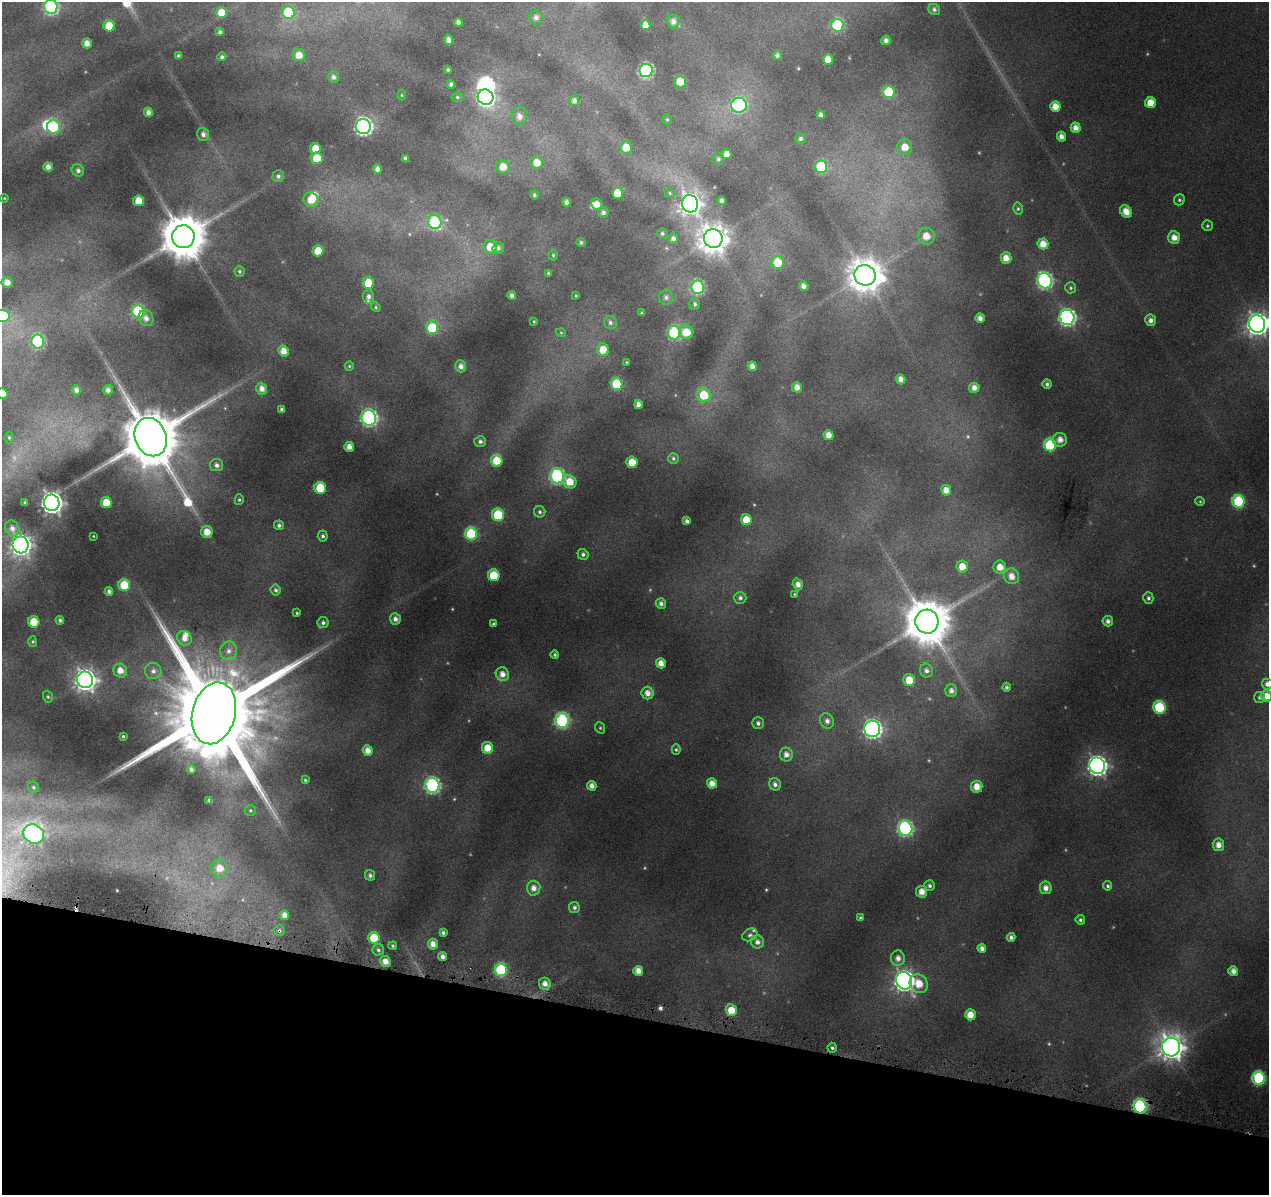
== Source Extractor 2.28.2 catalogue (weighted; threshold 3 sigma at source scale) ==
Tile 15 of 4 x 4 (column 3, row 4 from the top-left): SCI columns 2537-3803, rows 231-1423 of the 5091 x 5324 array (HDU 1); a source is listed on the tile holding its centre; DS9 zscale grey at full resolution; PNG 1271 x 1197 px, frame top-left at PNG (2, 2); each listed source drawn as its Kron ellipse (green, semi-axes under 4 px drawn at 4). Shown black and unused: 15% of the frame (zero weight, under 4 of 8 exposures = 2% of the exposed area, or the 3 px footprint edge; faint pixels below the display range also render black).
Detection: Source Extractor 2.28.2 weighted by HDU 2 'WHT'; one run over the whole footprint, this tile lists its part. Background 0.093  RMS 0.0096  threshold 0.0392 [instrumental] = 3 sigma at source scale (4.09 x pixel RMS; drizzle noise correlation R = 1.36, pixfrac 0.8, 0.0396/0.0396 arcsec/px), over >= 5 px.
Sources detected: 288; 10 too faint to see at this stretch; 3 inside a brighter object's white glare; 2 cosmic-ray / hot-pixel residue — neither listed nor drawn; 5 inside a brighter listed object's ellipse — not listed separately; the other 268 listed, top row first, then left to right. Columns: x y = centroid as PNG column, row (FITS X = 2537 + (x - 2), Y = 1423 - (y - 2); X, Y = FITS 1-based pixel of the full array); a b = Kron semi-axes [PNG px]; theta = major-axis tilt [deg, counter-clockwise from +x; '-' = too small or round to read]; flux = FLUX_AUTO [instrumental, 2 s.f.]
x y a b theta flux
51 7 7 6 - 160
934 9 6 5 - 2.4
222 13 5 5 - 15
288 13 6 6 - 62
536 17 7 7 - 4.2
673 21 7 6 - 4.7
458 22 4 4 - 4.3
646 25 5 5 - 8
837 25 6 6 - 85
109 26 6 5 - 22
220 32 4 4 - 2.4
448 40 5 4 - 6.3
886 40 5 4 - 4.4
87 43 5 4 - 7.9
299 55 6 6 - 10
178 56 3 3 - 1.7
777 56 4 4 - 2.8
222 57 4 4 - 2.3
828 59 5 5 - 10
448 70 3 3 - 1.5
646 71 6 6 - 140
333 77 5 5 - 3.4
680 82 6 5 - 42
451 84 4 4 - 2.7
889 92 6 6 - 43
402 95 5 3 - 0.88
457 97 5 5 - 1.5
486 97 8 7 - 270
574 101 5 5 - 3.6
1151 103 5 5 - 16
739 105 8 7 - 100
1055 107 5 5 - 11
148 112 4 4 - 4.5
821 115 4 4 - 3.4
519 116 9 7 -81 5.9
667 120 5 5 - 1.4
54 127 7 6 - 73
363 127 7 7 - 280
1076 128 5 5 - 6.9
203 134 6 6 - 4
1061 136 5 4 - 5.5
800 139 5 5 - 2.1
626 147 6 6 - 10
905 147 7 7 - 12
315 148 5 5 - 14
727 154 5 5 - 8.4
317 158 6 6 - 20
405 159 4 4 - 2.9
718 159 6 5 - 1.9
537 162 6 6 - 13
48 167 4 4 - 6.1
503 167 7 6 - 12
821 167 6 6 - 59
377 169 5 4 - 5.8
78 170 6 6 - 3.3
278 176 6 5 - 2.6
617 193 5 5 - 23
670 193 5 4 - 1.3
534 195 4 3 - 2.1
4 198 4 3 - 0.76
311 200 7 7 - 13
1179 200 6 5 - 1.6
139 201 5 5 - 16
722 201 4 4 - 4.3
566 202 4 4 - 3.9
597 204 6 5 - 8.1
690 204 9 8 - 650
1018 209 6 4 -77 1.5
1126 211 7 5 -48 11
603 212 5 5 - 3.2
435 222 7 6 - 70
1207 226 5 5 - 1.5
662 233 5 5 - 2
926 236 8 8 - 12
183 237 11 11 - 3900
673 238 5 5 - 3.8
1174 238 6 5 - 8.8
713 239 9 9 - 1400
581 242 5 4 - 1.9
1043 244 5 5 - 11
490 247 7 6 - 14
498 248 6 5 - 3
318 251 5 5 - 16
553 255 5 4 - 1.6
1006 258 6 5 - 8.9
778 262 6 6 - 20
240 271 5 5 - 1.8
548 273 4 3 - 1.2
865 275 11 10 - 1900
1044 281 8 7 - 210
7 282 5 5 - 6.5
368 283 6 5 - 26
804 286 5 4 - 5
698 287 6 6 - 100
1071 288 5 5 - 1.7
576 295 3 2 - 0.92
368 296 7 5 80 3.7
512 296 4 4 - 4.3
666 297 7 7 - 3.6
695 304 6 5 - 2
376 307 5 4 - 1.2
138 311 6 6 - 86
641 313 4 3 - 1.3
2 316 8 6 -1 57
1067 317 7 7 - 280
146 318 8 7 - 5.5
980 318 4 4 - 5.4
1151 320 6 5 - 4.6
534 321 3 2 - 0.8
610 323 7 6 - 2.8
1257 324 9 8 - 650
432 328 6 6 - 49
686 332 7 7 - 16
561 333 5 3 - 0.71
674 333 7 6 - 74
38 342 7 6 - 98
603 350 6 6 - 14
283 351 6 5 - 9.8
627 362 4 3 - 0.87
349 366 5 4 - 1.1
461 366 6 5 - 5
752 366 5 4 - 5.7
901 379 5 4 - 6.3
617 384 6 6 - 53
1047 384 5 4 - 2.5
797 387 5 5 - 7
974 388 5 5 - 5.7
262 389 6 5 - 6.6
76 390 5 4 - 4.6
108 390 5 5 - 4.4
2 394 5 5 - 10
704 395 7 7 - 24
638 404 4 4 - 5.4
282 409 4 3 - 2.2
369 418 7 7 - 250
828 435 5 5 - 7.8
9 437 6 4 -86 1.7
151 437 20 15 -68 7800
1060 440 7 7 - 7.5
480 441 6 5 - 2.6
1050 445 6 6 - 54
349 447 5 5 - 7.7
673 458 5 5 - 2.1
497 461 6 5 - 21
632 462 5 5 - 16
217 465 6 6 - 4.1
557 476 7 7 - 160
569 482 7 6 - 16
320 488 6 5 - 42
946 490 5 5 - 7.7
239 500 5 4 - 1.4
1200 501 4 4 - 1.1
1238 501 6 6 - 71
25 503 3 3 - 2.2
52 503 8 7 - 640
106 503 5 5 - 17
540 512 6 5 - 2
498 515 6 6 - 48
746 520 5 5 - 16
687 521 4 4 - 3
279 525 5 5 - 2.4
12 528 8 7 - 4.9
207 532 6 6 - 11
471 534 6 6 - 68
93 536 3 2 - 0.62
323 536 5 5 - 2.1
21 545 8 8 - 460
583 554 5 5 - 2.6
962 567 6 5 - 12
1000 567 6 6 - 9.7
494 575 6 5 - 34
1012 576 8 7 - 8.8
798 584 6 5 - 5.7
124 585 6 5 - 32
276 590 5 5 - 2.1
109 591 4 4 - 3.1
794 594 3 3 - 0.79
740 598 6 6 - 3.2
1148 598 6 5 - 2.2
661 603 5 5 - 3.5
297 613 3 3 - 1
395 619 5 5 - 4.7
60 620 4 4 - 2.1
1108 621 5 5 - 3.7
34 622 6 5 - 21
927 622 12 11 - 3800
323 623 5 5 - 2.6
493 624 4 4 - 1.7
184 638 8 6 -46 7.2
33 642 5 4 - 1.3
229 651 9 8 - 6
555 655 4 4 - 1.6
661 663 5 5 - 8
120 671 7 6 - 9.7
153 671 8 8 - 4.6
926 671 7 6 - 3.7
502 674 7 6 - 7.1
85 680 8 8 - 660
909 680 6 5 - 16
1267 684 5 5 - 4.2
1006 687 4 4 - 2.1
951 691 6 5 - 4.5
647 693 6 6 - 6.7
1267 696 6 5 - 8.9
48 697 6 4 -73 1.4
1259 697 5 5 - 2
1159 707 6 6 - 61
214 713 31 21 75 28000
562 721 7 7 - 140
827 721 8 7 - 4.5
758 723 6 5 - 2.9
600 728 6 4 -68 1.3
872 729 8 8 - 320
123 736 3 3 - 1.1
487 748 6 5 - 15
676 750 5 4 - 1.4
368 751 5 5 - 8.3
786 755 7 6 - 6.1
1097 766 8 8 - 440
191 769 4 3 - 2.5
305 780 4 4 - 1.4
712 783 5 5 - 8.2
775 784 6 5 - 3.6
432 785 7 7 - 190
592 786 5 4 - 5.7
33 787 6 5 - 1.9
977 787 6 5 - 10
209 800 4 3 - 2.3
250 810 6 5 - 1.5
905 828 7 7 - 170
33 834 10 9 - 320
1218 845 6 5 - 7
219 868 9 8 - 12
370 875 5 5 - 2.6
930 886 5 5 - 2.6
1108 886 5 4 - 1.8
534 888 7 6 - 6.8
1046 888 6 6 - 5.6
922 892 6 5 - 9.3
574 907 5 5 - 2.7
284 915 5 4 - 5.9
860 918 3 3 - 1.6
1080 920 5 4 - 1.9
279 931 5 5 - 1.8
443 933 4 4 - 2.3
750 935 8 6 28 2.4
1011 937 4 4 - 2.8
374 938 6 5 - 31
757 942 7 6 - 4.4
433 944 5 5 - 6.9
393 946 4 4 - 1.7
982 948 5 4 - 4.5
378 950 6 5 - 2.6
443 956 4 4 - 4.2
898 958 7 7 - 5.5
385 961 5 5 - 8.5
501 970 6 6 - 76
638 971 5 5 - 8.2
1233 971 5 5 - 5.1
904 981 9 8 - 510
545 984 6 6 - 6.7
919 984 10 8 -53 15
731 1010 6 5 - 16
970 1015 5 5 - 11
1171 1047 9 9 - 1000
832 1048 5 4 - 1.9
1259 1078 7 6 - 93
1140 1106 7 6 - 140
Overlapping masked pixels (flux is a lower limit): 2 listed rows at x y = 279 931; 1140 1106
Isophote crosses this tile's border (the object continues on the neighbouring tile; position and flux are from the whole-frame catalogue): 6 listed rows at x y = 51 7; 2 316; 1257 324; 2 394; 1267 684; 1267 696